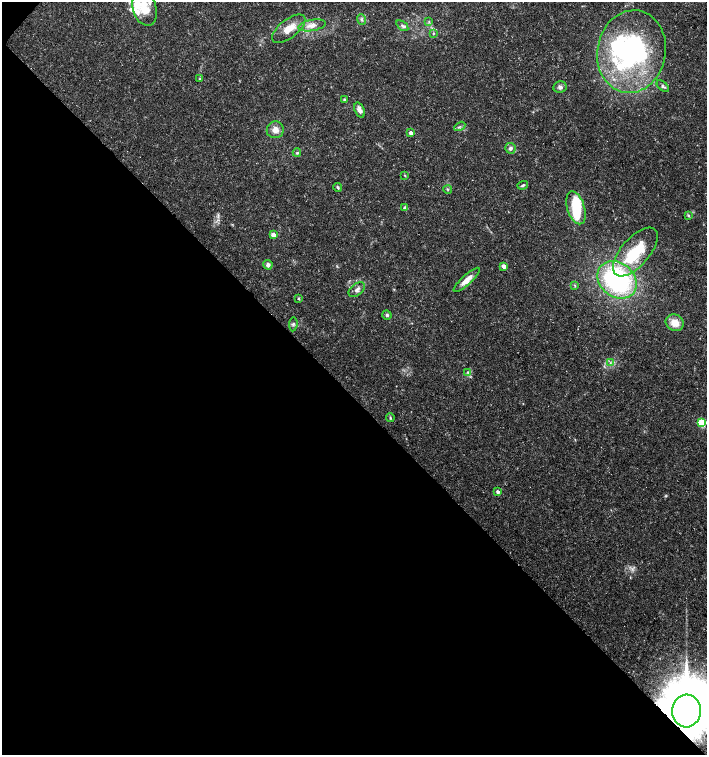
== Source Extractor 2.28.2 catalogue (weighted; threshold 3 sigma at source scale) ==
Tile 9 of 4 x 4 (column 1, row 3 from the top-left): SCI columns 230-1638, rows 1506-3010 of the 6026 x 6025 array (HDU 1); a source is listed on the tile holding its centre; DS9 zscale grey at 2 x 2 block average (1 PNG px = mean of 2 x 2 image px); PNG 709 x 757 px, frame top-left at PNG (2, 2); each listed source drawn as its Kron ellipse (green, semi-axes under 4 px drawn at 4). Shown black and unused: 48% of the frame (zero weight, under 3 of 5 exposures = <1% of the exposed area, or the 3 px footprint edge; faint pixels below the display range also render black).
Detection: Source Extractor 2.28.2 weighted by HDU 2 'WHT'; one run over the whole footprint, this tile lists its part. Background 0.0583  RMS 0.003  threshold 0.0134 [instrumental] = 3 sigma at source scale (4.5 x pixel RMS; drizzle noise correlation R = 1.50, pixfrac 1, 0.0396/0.0396 arcsec/px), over >= 5 px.
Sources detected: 55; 5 inside a brighter object's white glare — neither listed nor drawn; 7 inside a brighter listed object's ellipse — not listed separately; the other 43 listed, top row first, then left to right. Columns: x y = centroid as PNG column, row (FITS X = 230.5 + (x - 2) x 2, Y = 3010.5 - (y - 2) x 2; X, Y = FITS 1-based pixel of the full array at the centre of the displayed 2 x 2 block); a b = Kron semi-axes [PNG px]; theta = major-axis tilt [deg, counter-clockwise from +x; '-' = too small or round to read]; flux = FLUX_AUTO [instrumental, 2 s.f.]
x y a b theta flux
144 8 18 11 -72 13
362 19 5 3 - 1.4
429 22 4 2 - 0.65
312 25 14 5 10 5.8
402 26 7 4 -37 1.7
289 29 20 9 38 11
434 33 3 2 - 0.56
631 52 41 34 79 120
200 79 3 2 - 0.45
663 86 7 4 -41 1.9
560 87 6 6 - 2.3
344 100 3 3 - 1.6
359 110 8 4 -70 3.8
460 126 6 3 30 1.2
275 130 8 8 - 5.4
411 133 3 2 - 5.8
510 148 5 5 - 2.4
297 153 4 4 - 0.94
405 175 3 3 - 0.56
523 185 5 3 - 1.1
338 187 4 3 - 1.1
448 190 4 2 - 0.68
405 208 3 2 - 4.4
576 208 17 8 -73 26
688 215 4 3 - 0.83
273 235 3 2 - 9.4
635 252 30 14 49 27
268 265 5 4 - 2.4
504 266 3 2 - 7.3
467 280 17 5 42 6.6
617 280 21 17 -39 110
575 286 3 3 - 0.62
357 290 9 5 39 2.7
299 299 3 2 - 0.83
387 315 5 4 - 1.4
675 323 9 8 - 9.2
293 324 7 3 83 1.2
610 363 3 2 - 0.65
468 372 4 3 - 1.1
390 418 4 3 - 0.91
702 423 3 3 - 43
498 492 4 3 - 2.1
686 711 16 14 86 4600
Overlapping masked pixels (flux is a lower limit): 1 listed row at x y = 686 711
Isophote crosses this tile's border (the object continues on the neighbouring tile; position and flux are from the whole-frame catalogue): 2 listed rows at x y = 144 8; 686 711
Diffuse or blended objects may show on this block-average render without a row.